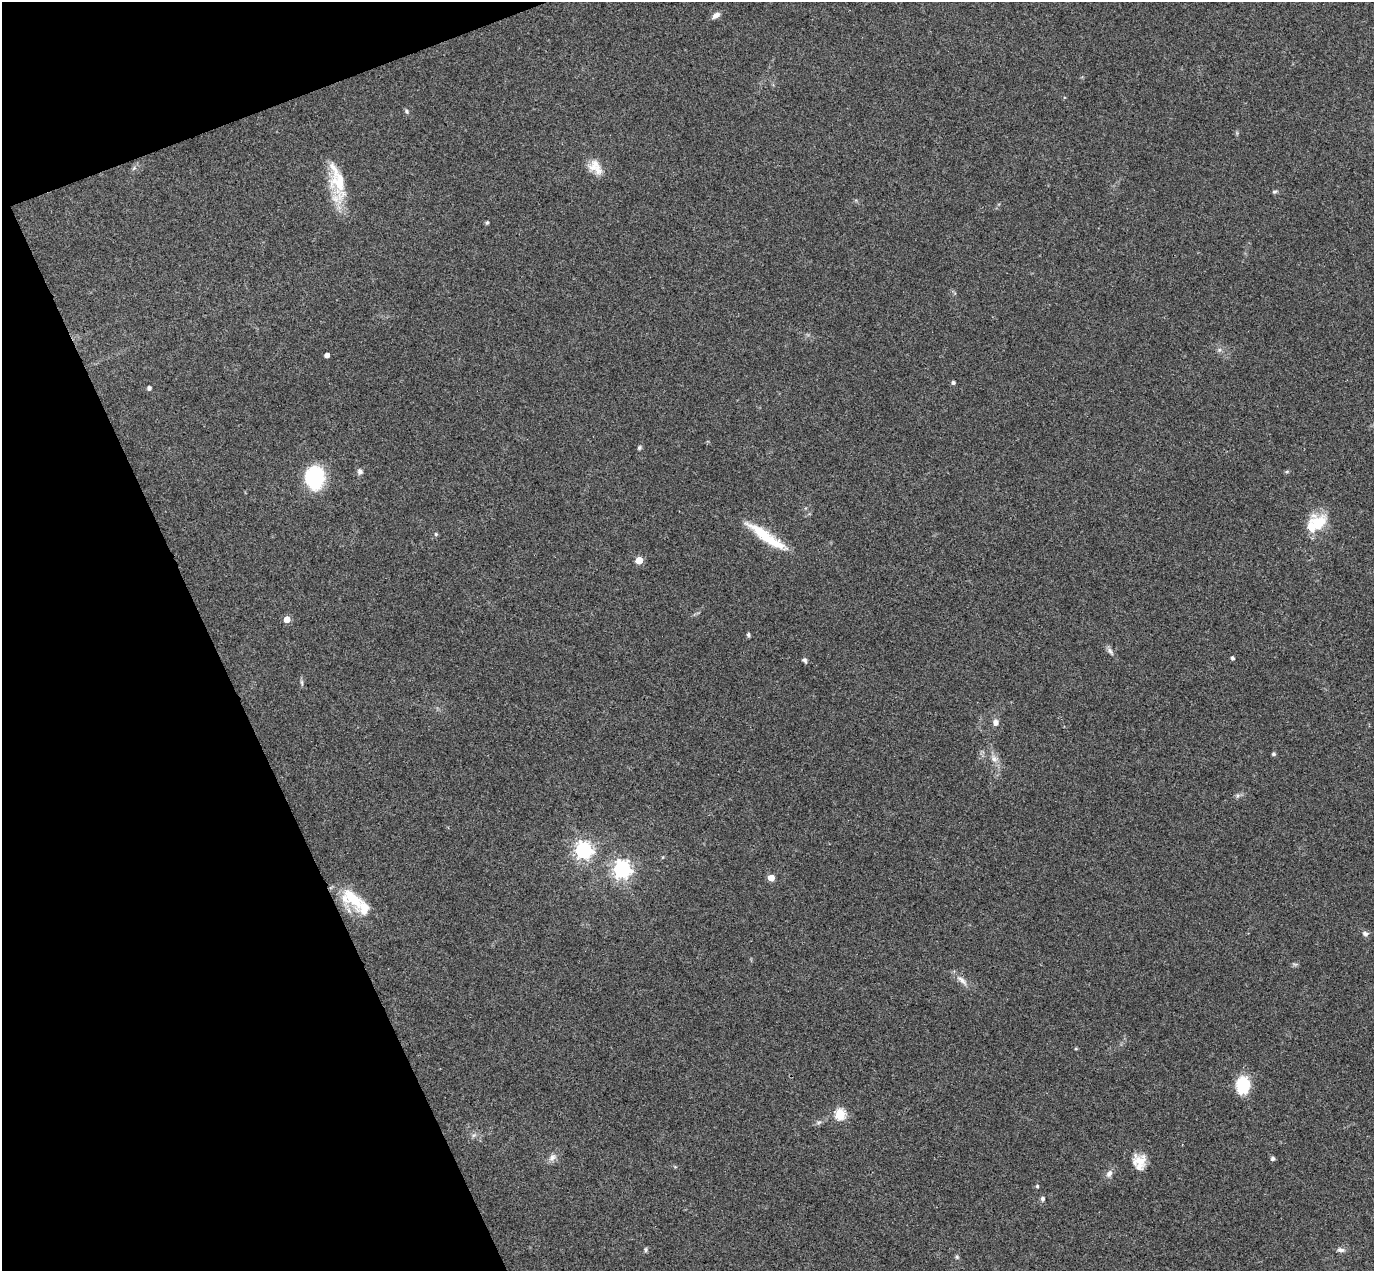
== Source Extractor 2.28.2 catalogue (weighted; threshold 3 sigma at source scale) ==
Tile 5 of 4 x 4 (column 1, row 2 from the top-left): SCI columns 57-1428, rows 2842-4110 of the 5597 x 5556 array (HDU 1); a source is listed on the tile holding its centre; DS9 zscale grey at full resolution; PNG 1376 x 1273 px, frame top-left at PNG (2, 2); no overlay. Shown black and unused: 19% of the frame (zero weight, under 3 of 4 exposures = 6% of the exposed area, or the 3 px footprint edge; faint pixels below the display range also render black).
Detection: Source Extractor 2.28.2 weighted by HDU 2 'WHT'; one run over the whole footprint, this tile lists its part. Background 0.0535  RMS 0.0051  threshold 0.023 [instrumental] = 3 sigma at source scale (4.5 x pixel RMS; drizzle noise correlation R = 1.50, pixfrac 1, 0.05/0.05 arcsec/px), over >= 5 px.
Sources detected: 48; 3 inside a brighter listed object's ellipse — not listed separately; the other 45 listed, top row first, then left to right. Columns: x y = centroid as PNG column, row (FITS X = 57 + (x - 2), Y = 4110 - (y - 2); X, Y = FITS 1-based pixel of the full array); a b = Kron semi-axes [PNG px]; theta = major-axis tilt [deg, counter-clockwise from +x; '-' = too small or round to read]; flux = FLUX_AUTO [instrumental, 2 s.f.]
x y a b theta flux
716 15 12 7 35 2.2
407 111 6 5 - 0.86
597 169 18 12 -72 6.5
337 182 47 16 -80 21
1274 192 7 4 7 0.82
487 223 5 4 - 0.71
327 355 4 4 - 3
953 383 4 4 - 1.2
149 388 4 4 - 1.5
639 448 6 4 74 0.8
360 471 8 7 - 1.5
1287 472 6 4 2 0.65
315 478 21 16 -89 39
1317 523 26 16 32 17
436 534 5 5 - 0.62
766 536 56 10 -35 19
639 560 5 5 - 13
287 619 4 4 - 7.3
748 635 6 4 -89 0.82
1110 651 11 5 -50 1.8
1232 658 4 4 - 1.2
805 660 8 5 -39 1
302 682 8 4 -81 0.96
996 722 8 7 - 2.4
1274 754 4 4 - 1
994 759 10 7 -28 2.7
1237 796 7 4 71 0.87
584 850 6 6 - 200
622 869 7 6 - 220
771 878 5 4 - 9.2
353 898 34 15 -46 18
1365 934 9 6 -25 1.6
962 980 19 7 -42 3.5
1243 1085 15 11 84 23
840 1114 5 5 - 42
474 1135 7 4 70 1
552 1157 12 8 47 2.7
1273 1159 6 5 - 1.1
1139 1161 19 15 17 7.1
1109 1173 10 7 56 2.3
1037 1186 4 4 - 0.58
1043 1199 6 5 - 1.1
646 1250 6 5 - 0.87
1341 1250 10 6 -11 1.8
957 1257 6 5 - 0.81